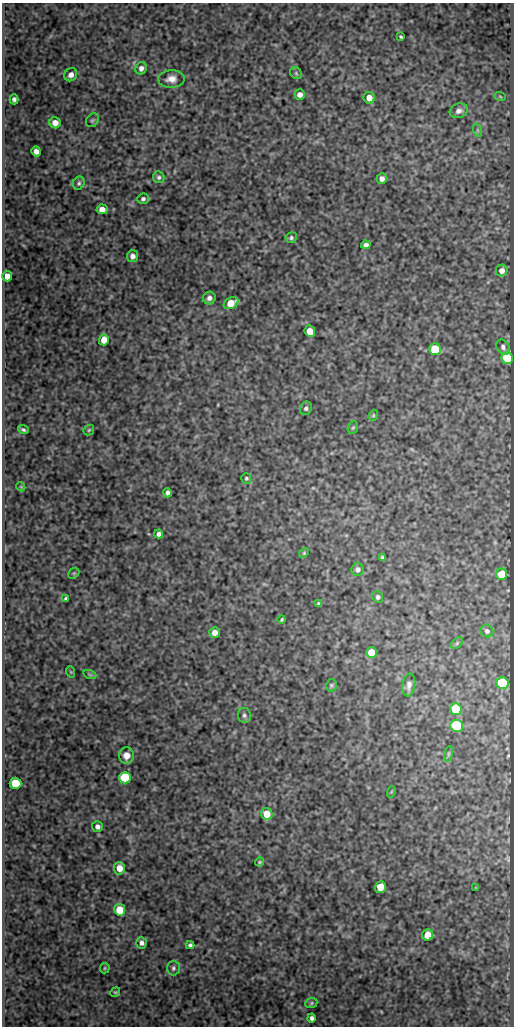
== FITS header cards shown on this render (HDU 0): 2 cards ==
NAXIS1  =                  512
NAXIS2  =                 1024

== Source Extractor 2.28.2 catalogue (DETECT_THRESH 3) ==
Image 512 x 1024 px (HDU 0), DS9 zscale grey, 1 PNG px = 1 image px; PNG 516 x 1028 px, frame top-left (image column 1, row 1024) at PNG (2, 3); each listed source drawn as its Kron ellipse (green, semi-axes under 4 px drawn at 4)
Background 102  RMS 0.53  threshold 1.58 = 3 sigma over >= 5 px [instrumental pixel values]
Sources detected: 81; all 81 listed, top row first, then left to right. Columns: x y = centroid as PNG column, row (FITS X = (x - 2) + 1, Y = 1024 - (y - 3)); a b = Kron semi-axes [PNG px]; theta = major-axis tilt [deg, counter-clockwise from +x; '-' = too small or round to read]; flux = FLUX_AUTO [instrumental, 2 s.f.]
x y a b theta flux
401 37 4 3 - 49
141 68 6 5 - 140
296 73 6 5 - 62
71 75 7 6 - 190
171 79 13 8 3 260
300 95 5 5 - 200
500 96 6 3 -20 38
369 98 6 5 - 340
14 99 5 4 - 110
459 111 9 7 19 170
92 120 7 6 - 70
55 123 6 5 - 340
477 130 7 4 -71 54
36 151 5 4 - 210
159 177 6 5 - 75
382 179 5 5 - 180
79 183 7 5 66 75
143 199 6 5 - 86
102 209 5 5 - 300
291 238 5 5 - 73
366 245 5 4 - 120
132 256 6 5 - 180
502 271 6 6 - 200
7 276 5 5 - 310
209 298 6 6 - 160
231 303 8 5 26 690
310 331 6 5 - 450
104 340 5 5 - 500
503 347 8 6 -62 110
435 349 6 5 - 1200
507 358 6 5 - 1400
306 408 7 6 - 88
373 415 6 4 69 43
353 428 6 5 - 52
23 430 5 3 - 65
89 430 6 4 45 49
246 478 5 5 - 60
21 487 4 3 - 31
167 493 4 4 - 100
159 534 4 4 - 140
304 553 5 4 - 41
382 557 4 3 - 56
358 570 6 6 - 130
74 573 6 4 44 48
502 574 5 5 - 770
378 597 6 5 - 78
66 599 4 3 - 72
319 604 4 3 - 50
282 620 4 3 - 46
487 631 6 6 - 110
215 633 5 5 - 260
457 643 7 4 46 67
372 652 5 5 - 820
71 672 6 3 -71 38
90 675 7 4 -19 49
503 683 6 6 - 3100
331 685 6 5 - 58
409 685 11 6 81 170
456 709 6 5 - 1800
244 715 7 6 - 98
457 726 6 6 - 2500
449 754 8 4 81 54
126 756 8 7 - 300
125 778 6 6 - 2400
15 783 6 5 - 1500
391 792 6 3 71 33
267 814 6 6 - 520
97 827 5 5 - 130
260 862 4 3 - 43
119 868 6 5 - 400
380 887 5 5 - 720
476 888 3 2 - 27
120 910 6 5 - 850
428 935 6 5 - 440
142 943 6 5 - 130
190 945 4 4 - 78
105 968 5 5 - 46
173 968 7 6 - 86
115 992 5 4 - 44
311 1003 6 5 - 51
312 1018 4 4 - 95